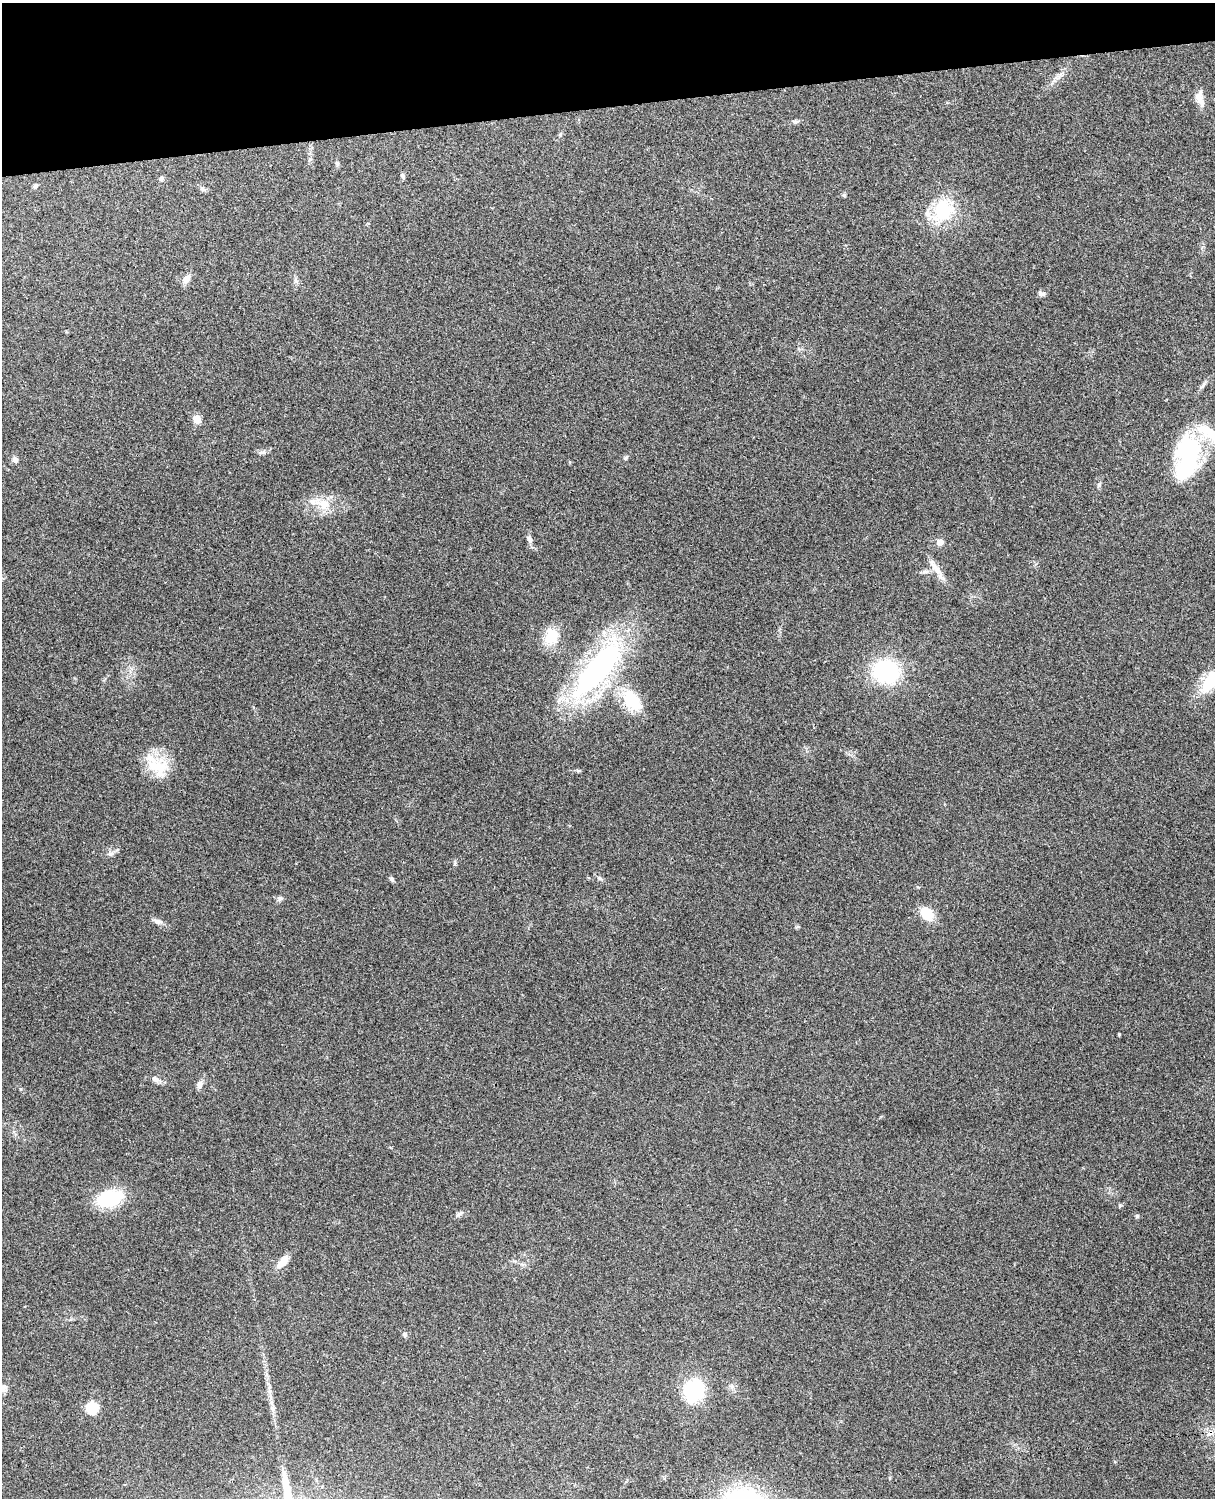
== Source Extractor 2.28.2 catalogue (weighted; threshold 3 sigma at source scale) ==
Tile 3 of 4 x 3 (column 3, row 1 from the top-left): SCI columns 2544-3756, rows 3156-4651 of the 5089 x 4928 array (HDU 1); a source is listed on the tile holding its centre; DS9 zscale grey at full resolution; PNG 1217 x 1500 px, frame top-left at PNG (2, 3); no overlay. Shown black and unused: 7% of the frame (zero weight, under 3 of 4 exposures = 6% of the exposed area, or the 3 px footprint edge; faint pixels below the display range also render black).
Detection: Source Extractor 2.28.2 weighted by HDU 2 'WHT'; one run over the whole footprint, this tile lists its part. Background 0.228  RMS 0.0083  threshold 0.0375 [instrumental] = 3 sigma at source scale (4.5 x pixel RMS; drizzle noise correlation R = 1.50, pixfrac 1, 0.05/0.05 arcsec/px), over >= 5 px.
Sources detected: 53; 1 inside a brighter object's white glare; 1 cosmic-ray / hot-pixel residue — not listed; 3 inside a brighter listed object's ellipse — not listed separately; the other 48 listed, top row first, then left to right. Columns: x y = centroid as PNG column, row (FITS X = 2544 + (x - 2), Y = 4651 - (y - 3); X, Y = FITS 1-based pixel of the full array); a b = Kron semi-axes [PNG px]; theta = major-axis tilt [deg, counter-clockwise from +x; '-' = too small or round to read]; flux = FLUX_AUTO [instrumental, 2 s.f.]
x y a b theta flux
1057 77 16 7 37 5.4
1200 98 21 9 -78 7.7
796 121 11 4 4 1.9
560 134 7 5 69 1.4
337 164 7 5 -83 1.8
403 176 9 4 -62 1.6
161 178 7 6 - 2
35 186 6 5 - 1.7
203 189 9 5 -27 2
943 211 30 24 54 44
186 279 11 8 55 5.8
295 280 7 4 -71 1.7
1041 294 8 6 -22 2.5
197 419 10 8 -64 6.6
1188 457 45 25 88 100
626 458 7 5 42 1.4
15 459 7 7 - 3
1099 484 6 5 - 1.3
321 503 35 13 -17 18
529 539 11 6 -68 3
940 542 7 7 - 6.4
937 570 37 7 -56 9.3
925 571 10 5 0 2.7
551 636 23 18 72 18
597 670 80 25 52 200
886 671 19 17 -10 97
1213 680 39 17 45 32
632 701 32 19 -52 35
158 766 34 15 -4 23
110 854 8 7 - 2.9
599 878 7 5 -18 1.8
392 879 8 5 -46 1.7
280 898 8 6 26 2.2
927 914 15 10 -44 19
158 921 12 7 -12 3.4
1119 1034 3 2 - 0.83
155 1079 9 7 -21 3.6
199 1084 10 8 77 3.9
109 1198 22 13 14 56
460 1214 13 4 32 2.2
1137 1216 5 4 - 1.6
282 1262 20 8 47 8.7
404 1335 7 6 - 1.7
4 1387 11 8 -62 3.6
693 1390 23 20 76 53
269 1391 7 4 -71 2.2
92 1408 6 6 - 73
272 1408 7 6 - 2.2
Isophote crosses this tile's border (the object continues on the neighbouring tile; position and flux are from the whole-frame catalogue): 1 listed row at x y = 1213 680
Unlisted compact peaks at least as high as the median listed source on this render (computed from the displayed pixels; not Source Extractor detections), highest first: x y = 844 195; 263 452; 455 864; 21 1089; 1120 1205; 918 887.